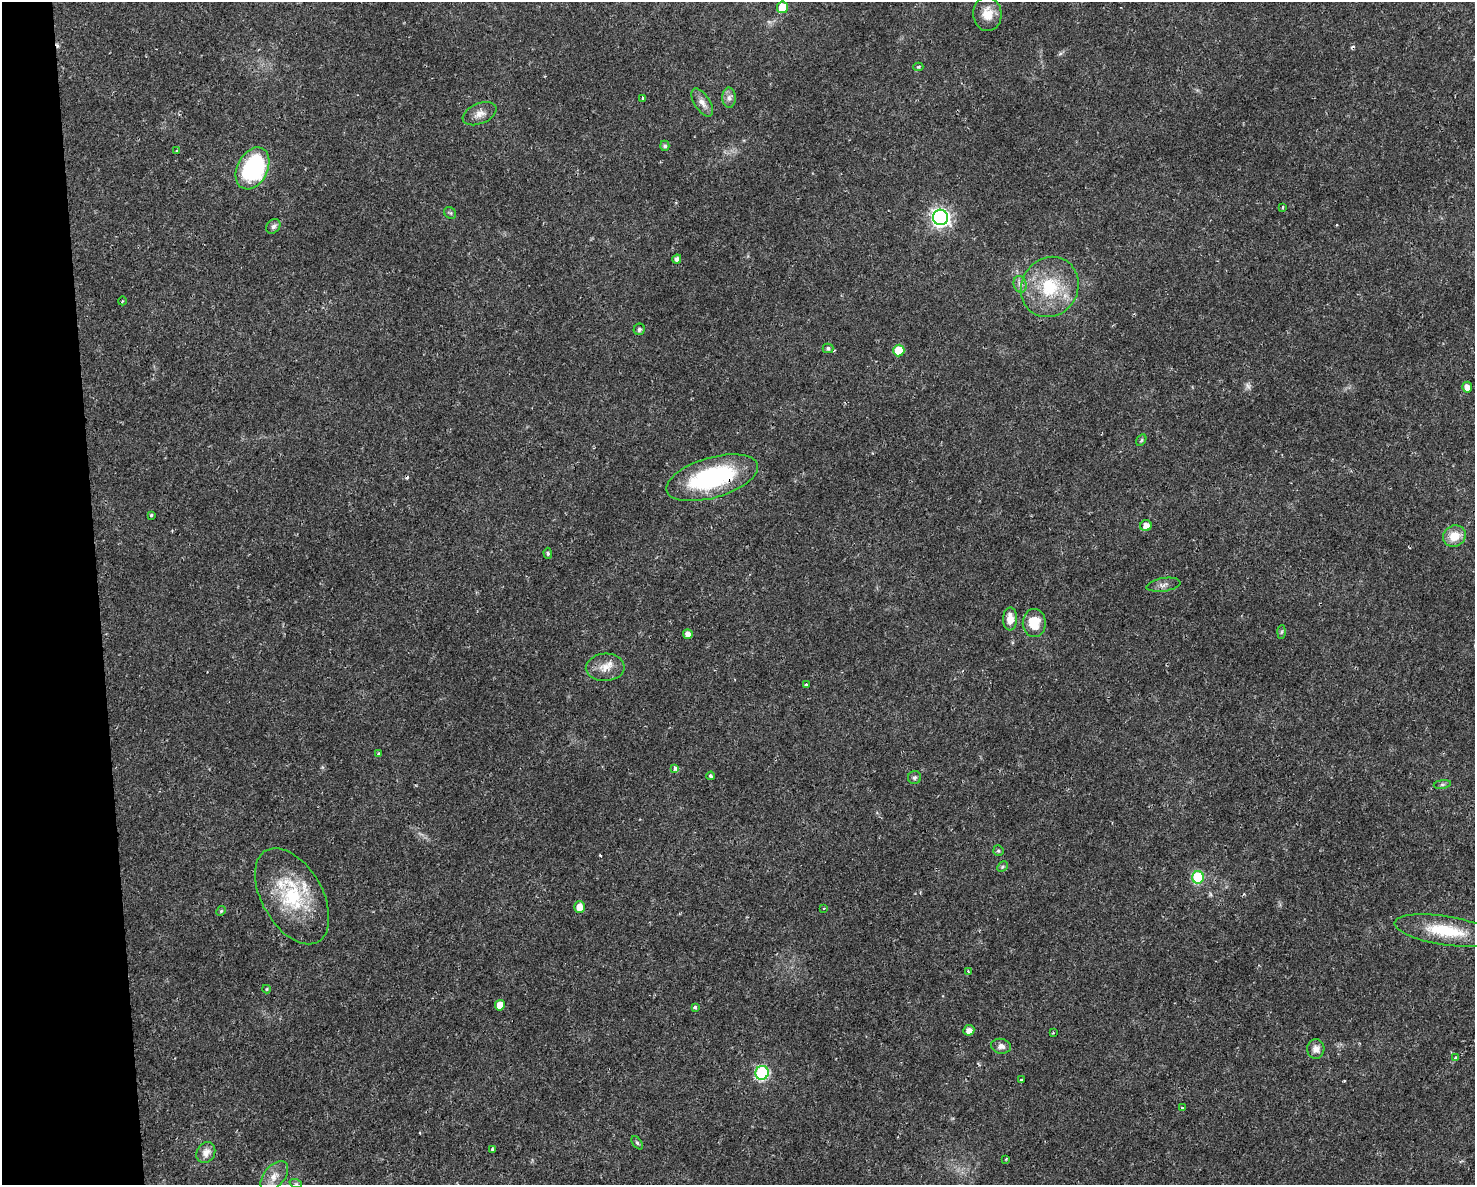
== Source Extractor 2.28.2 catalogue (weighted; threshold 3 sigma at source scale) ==
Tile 4 of 3 x 4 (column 1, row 2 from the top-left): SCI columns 62-1534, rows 2368-3550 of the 4496 x 4734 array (HDU 1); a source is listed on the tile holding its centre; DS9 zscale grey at full resolution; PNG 1477 x 1187 px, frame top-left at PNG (2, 2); each listed source drawn as its Kron ellipse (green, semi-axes under 4 px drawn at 4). Shown black and unused: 7% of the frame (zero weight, under 2 of 3 exposures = <1% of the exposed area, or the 3 px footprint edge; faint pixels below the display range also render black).
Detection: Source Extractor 2.28.2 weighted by HDU 2 'WHT'; one run over the whole footprint, this tile lists its part. Background 0.0169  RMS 0.0028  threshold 0.0124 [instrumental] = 3 sigma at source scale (4.5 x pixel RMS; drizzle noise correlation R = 1.50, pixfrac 1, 0.0396/0.0396 arcsec/px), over >= 5 px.
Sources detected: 72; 1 too faint to see at this stretch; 4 cosmic-ray / hot-pixel residue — neither listed nor drawn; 1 inside a brighter listed object's ellipse — not listed separately; the other 66 listed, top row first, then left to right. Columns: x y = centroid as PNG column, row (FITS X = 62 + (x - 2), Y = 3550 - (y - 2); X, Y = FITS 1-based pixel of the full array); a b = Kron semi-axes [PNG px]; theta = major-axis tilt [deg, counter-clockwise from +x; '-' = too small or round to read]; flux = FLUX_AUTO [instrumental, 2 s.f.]
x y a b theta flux
783 7 6 5 - 6.5
987 14 17 14 -87 4.4
918 67 5 4 - 0.51
643 98 4 3 - 0.33
729 98 10 6 -89 1.2
702 103 16 7 -57 1.9
480 114 18 10 23 2.3
665 146 5 4 - 0.64
177 151 4 3 - 0.4
252 168 22 15 63 36
1283 207 3 2 - 0.36
450 213 6 5 - 0.43
941 217 8 7 - 110
273 226 8 6 49 0.95
677 259 5 4 - 0.95
1020 284 8 6 -72 1.1
1050 287 31 28 57 16
122 301 4 3 - 0.23
639 329 5 5 - 0.76
828 348 5 5 - 0.66
899 351 6 5 - 9.2
1467 387 5 5 - 2.1
1141 440 6 4 60 0.42
712 478 47 20 16 36
151 515 4 4 - 0.39
1146 526 6 5 - 2.4
1454 536 12 10 29 4.7
548 553 6 4 -87 0.45
1163 585 17 6 9 1.3
1010 619 11 7 87 2.9
1034 623 14 11 -90 6.6
1281 632 7 4 88 0.43
688 634 5 5 - 2
605 667 19 14 3 3.7
806 684 3 2 - 0.4
378 754 4 4 - 0.35
675 768 3 3 - 1.3
711 776 4 4 - 0.65
914 778 6 6 - 0.64
1442 784 8 4 8 0.6
998 851 5 5 - 0.49
1002 867 6 4 45 0.42
1198 877 6 6 - 21
292 896 53 30 -60 22
580 907 6 5 - 3.2
824 908 4 3 - 0.25
221 911 5 4 - 0.33
1446 931 52 14 -9 13
968 971 4 3 - 0.41
267 989 4 4 - 0.34
500 1005 5 5 - 3
695 1007 3 3 - 0.53
969 1030 5 5 - 1.8
1053 1033 4 2 - 0.2
1001 1046 10 7 -13 1.2
1316 1049 10 8 88 1.8
1456 1058 4 3 - 1.1
762 1073 7 6 - 39
1021 1080 3 3 - 0.53
1182 1108 3 3 - 0.34
637 1143 7 4 -52 0.51
492 1149 3 3 - 0.58
206 1153 11 9 59 2.3
1006 1159 4 3 - 0.26
274 1176 18 10 50 3.1
296 1184 6 4 -19 0.4
Overlapping masked pixels (flux is a lower limit): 1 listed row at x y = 712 478